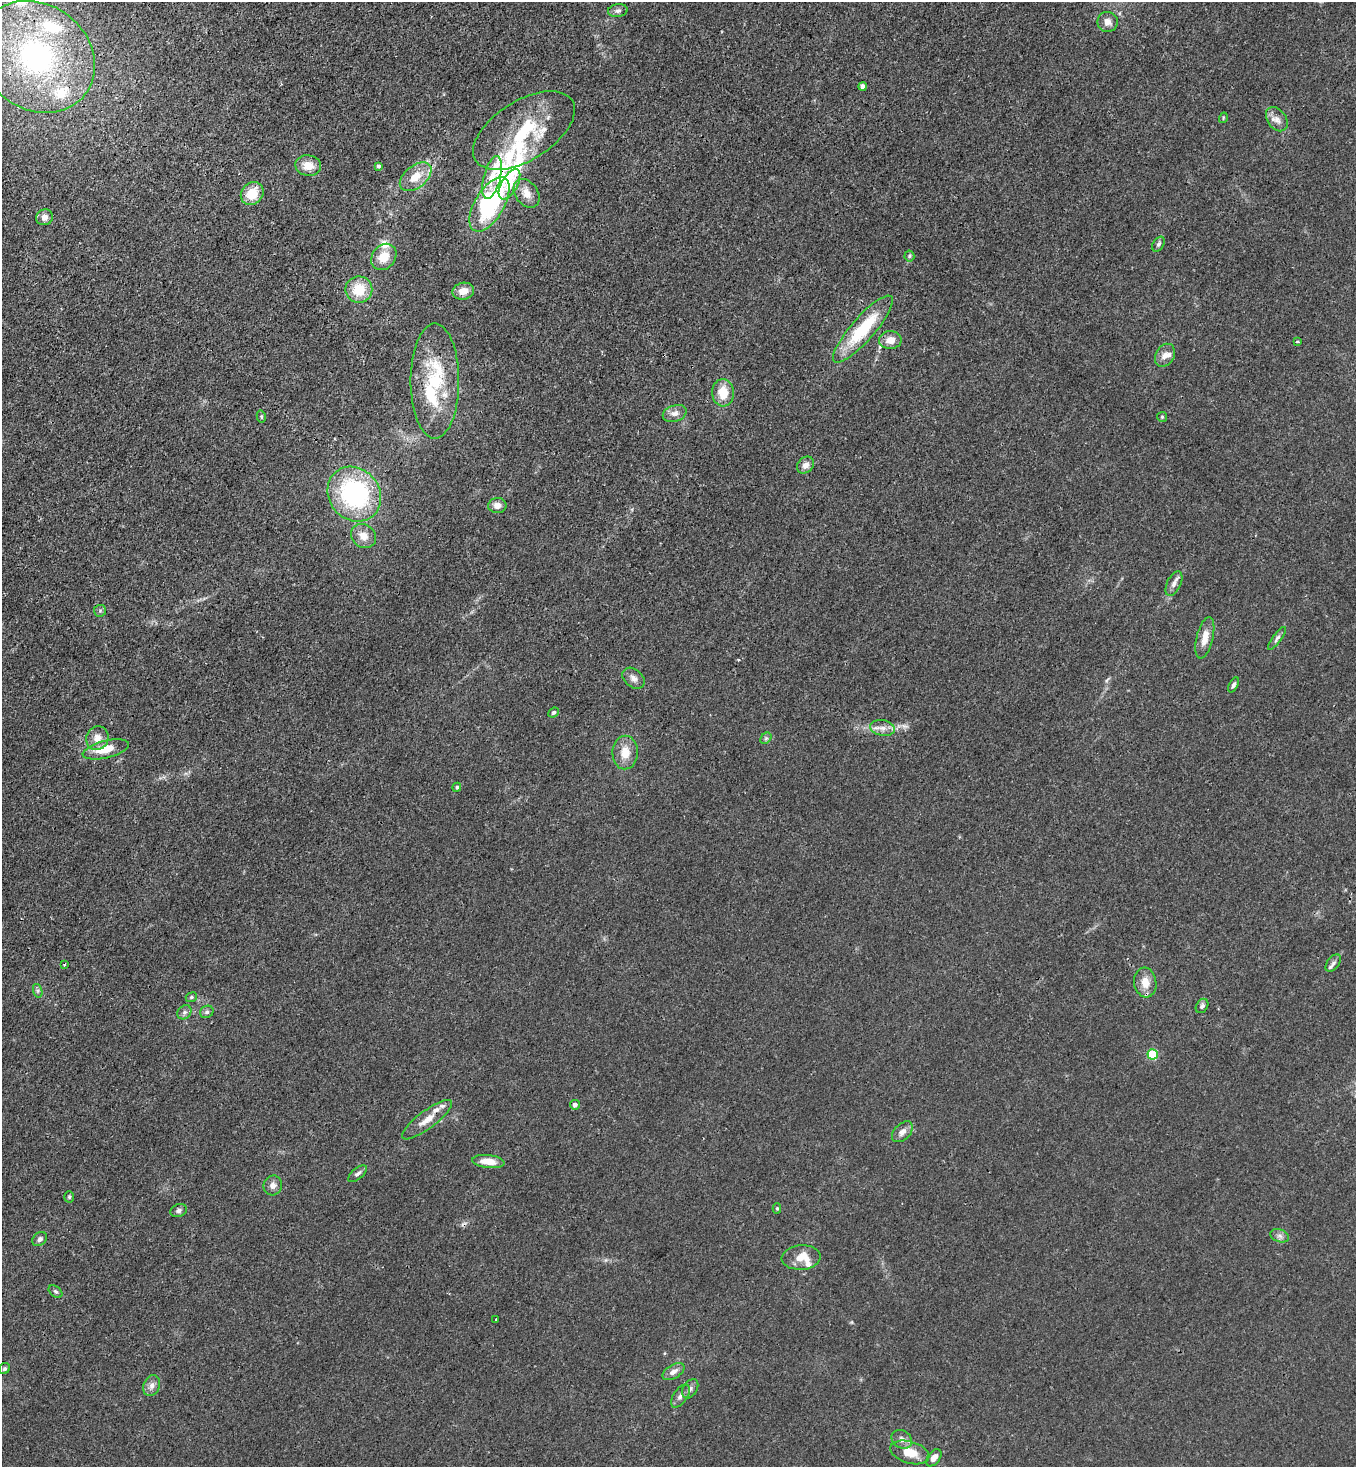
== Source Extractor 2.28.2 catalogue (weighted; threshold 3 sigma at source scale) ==
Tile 11 of 4 x 4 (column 3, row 3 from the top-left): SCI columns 3071-4424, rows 1526-2990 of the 6003 x 5980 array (HDU 1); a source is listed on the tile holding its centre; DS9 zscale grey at full resolution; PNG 1358 x 1469 px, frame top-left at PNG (2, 2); each listed source drawn as its Kron ellipse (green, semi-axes under 4 px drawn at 4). Shown black and unused: <1% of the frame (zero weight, under 3 of 4 exposures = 7% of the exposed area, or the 3 px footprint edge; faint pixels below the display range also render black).
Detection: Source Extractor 2.28.2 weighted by HDU 2 'WHT'; one run over the whole footprint, this tile lists its part. Background 0.0202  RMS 0.0028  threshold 0.0128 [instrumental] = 3 sigma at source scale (4.5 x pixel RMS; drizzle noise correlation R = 1.50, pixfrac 1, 0.05/0.05 arcsec/px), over >= 5 px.
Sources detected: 92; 1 cosmic-ray / hot-pixel residue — neither listed nor drawn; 13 inside a brighter listed object's ellipse — not listed separately; the other 78 listed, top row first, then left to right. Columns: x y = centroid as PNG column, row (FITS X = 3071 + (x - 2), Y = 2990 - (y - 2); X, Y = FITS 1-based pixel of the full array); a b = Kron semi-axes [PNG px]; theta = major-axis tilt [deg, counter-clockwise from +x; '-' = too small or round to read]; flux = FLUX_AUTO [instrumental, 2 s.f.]
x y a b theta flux
618 10 10 6 9 0.91
1108 22 10 10 - 1.8
37 57 61 52 -38 66
863 86 4 4 - 1.4
1223 118 5 3 - 0.28
1277 119 13 9 -53 2.1
524 130 57 30 32 24
308 166 13 10 -8 3.5
378 166 4 4 - 0.69
416 177 18 11 39 5.1
492 177 22 8 75 4.9
509 184 16 8 61 4.7
527 193 16 11 -53 3.1
252 194 12 10 48 6.5
489 204 30 14 59 35
44 217 8 8 - 1.8
1158 244 8 5 58 0.73
909 256 5 5 - 0.44
384 257 14 11 50 4.7
359 290 13 13 - 7.9
463 291 11 8 12 3
863 329 43 11 49 17
890 340 11 9 1 3.1
1297 341 3 3 - 0.66
1165 355 12 9 59 2.1
435 381 57 24 90 22
723 393 14 11 -87 5.7
675 413 12 8 18 1.8
261 416 6 4 -77 0.39
1162 417 5 5 - 0.39
805 465 9 7 45 1.8
354 494 29 25 -51 45
497 506 9 7 1 2
363 536 13 11 -41 3.3
1174 584 13 7 65 1.6
100 611 6 6 - 0.58
1205 638 21 8 76 3.6
1277 638 14 4 53 0.89
633 678 12 9 -40 1.6
1234 685 8 4 65 0.77
554 713 5 4 - 0.6
882 728 12 7 -9 2
97 738 12 11 - 2.9
766 738 6 5 - 0.52
106 749 24 8 14 5.7
625 752 17 12 88 4.4
457 787 4 4 - 0.49
1333 963 10 6 53 0.93
64 965 3 3 - 0.31
1145 982 15 11 -83 3.8
38 991 7 4 -72 0.62
191 997 6 4 23 0.42
1202 1006 8 5 57 0.77
184 1012 8 6 44 0.85
207 1012 7 6 - 0.72
1153 1054 5 5 - 17
575 1105 5 5 - 1.1
427 1120 30 8 37 4.1
902 1132 12 8 45 1.8
488 1162 16 6 -6 3.9
357 1174 11 5 40 0.99
273 1185 10 9 - 1.7
69 1197 5 5 - 0.43
777 1208 5 4 - 0.45
179 1210 8 6 20 0.85
1280 1236 10 6 -19 1.1
40 1239 8 6 41 0.94
801 1257 19 12 5 4.9
56 1292 8 5 -38 0.56
496 1320 3 2 - 0.38
4 1369 6 5 - 0.54
673 1372 12 6 31 1.8
152 1386 11 8 68 1.5
690 1389 10 7 59 1.1
680 1396 13 7 56 1.4
902 1439 11 8 -34 1.7
910 1452 20 11 -16 5.5
934 1458 10 6 52 1.8
Overlapping masked pixels (flux is a lower limit): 2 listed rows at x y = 890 340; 427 1120